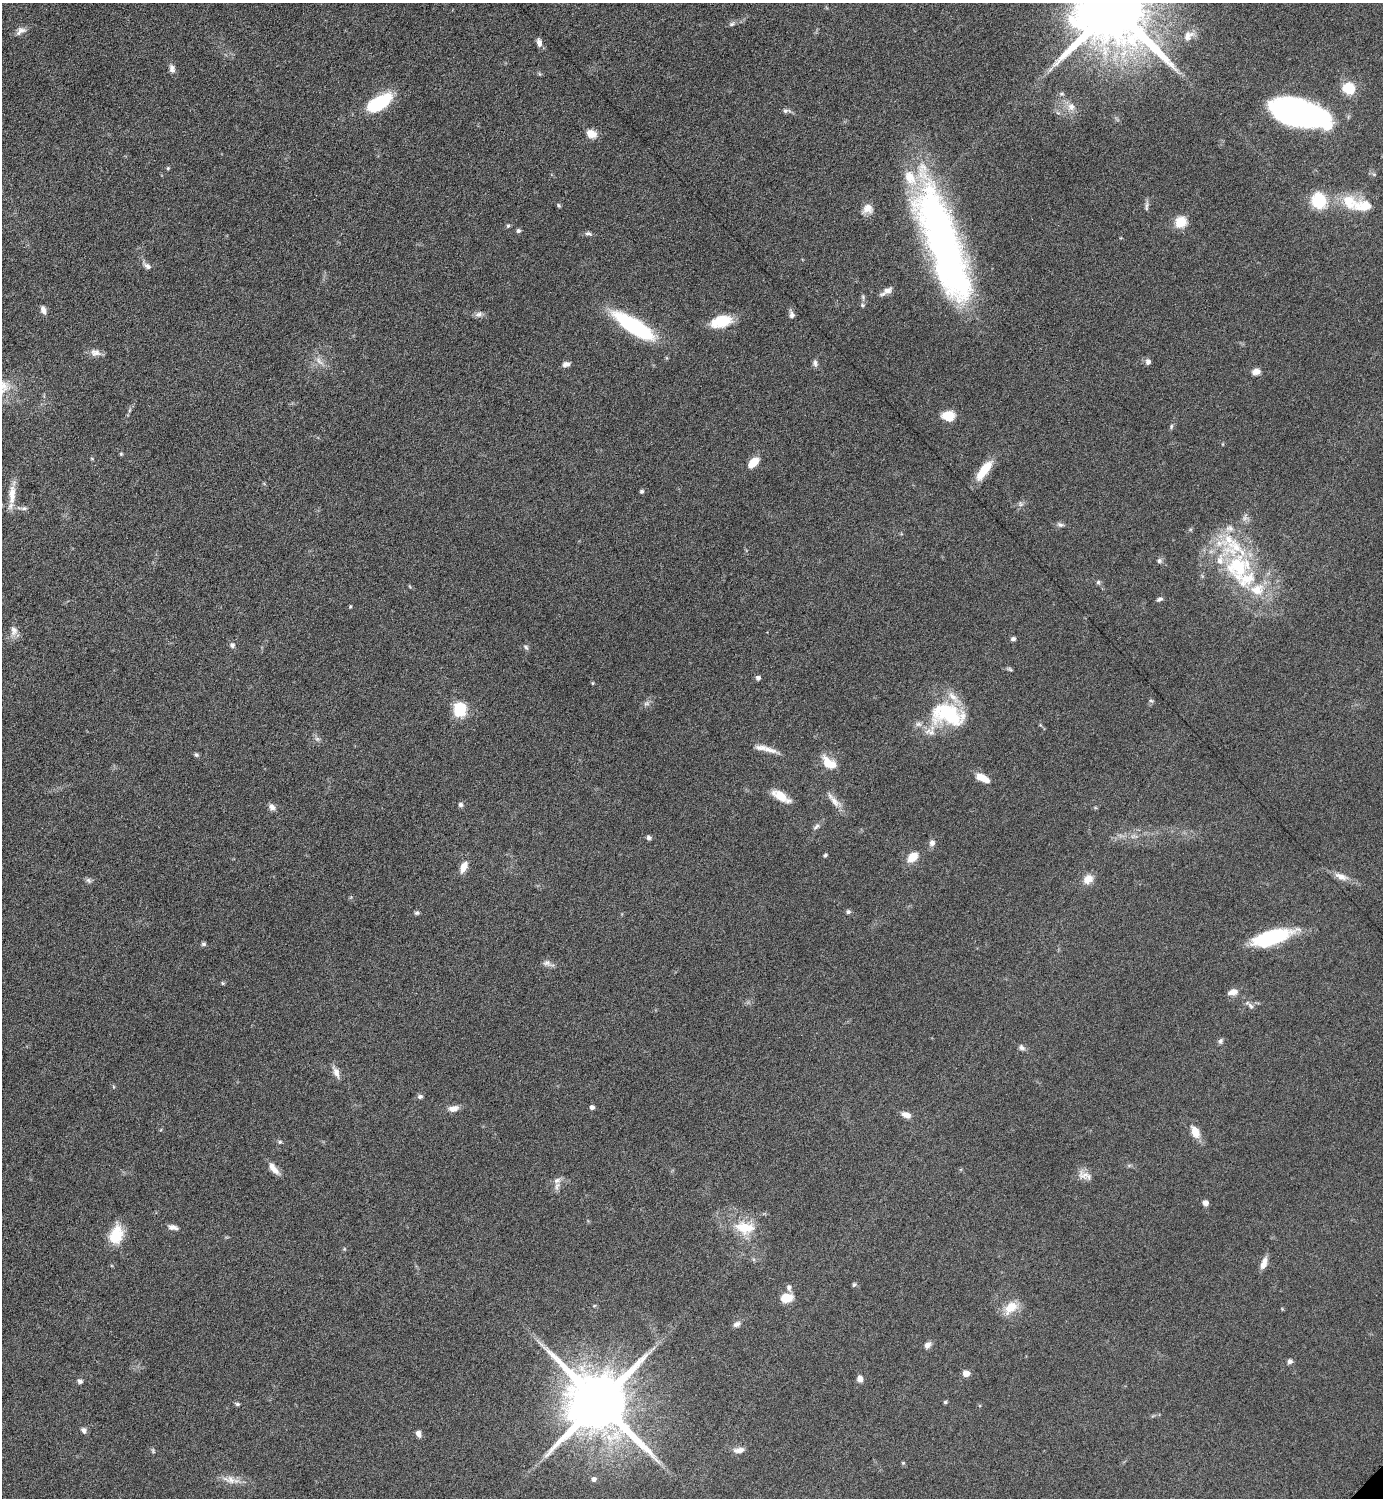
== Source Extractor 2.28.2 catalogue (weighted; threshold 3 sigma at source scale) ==
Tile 11 of 4 x 4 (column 3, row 3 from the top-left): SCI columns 3072-4452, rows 1504-2999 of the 6002 x 6002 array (HDU 1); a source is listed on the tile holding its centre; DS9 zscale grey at full resolution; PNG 1385 x 1500 px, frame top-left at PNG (2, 3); no overlay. Shown black and unused: <1% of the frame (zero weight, under 6 of 12 exposures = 1% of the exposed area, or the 3 px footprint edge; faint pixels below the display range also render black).
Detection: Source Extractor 2.28.2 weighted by HDU 2 'WHT'; one run over the whole footprint, this tile lists its part. Background 0.0871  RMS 0.0038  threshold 0.0156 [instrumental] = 3 sigma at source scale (4.09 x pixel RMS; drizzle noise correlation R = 1.36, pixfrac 0.8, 0.05/0.05 arcsec/px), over >= 5 px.
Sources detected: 139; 1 too faint to see at this stretch — not listed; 13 inside a brighter listed object's ellipse — not listed separately; the other 125 listed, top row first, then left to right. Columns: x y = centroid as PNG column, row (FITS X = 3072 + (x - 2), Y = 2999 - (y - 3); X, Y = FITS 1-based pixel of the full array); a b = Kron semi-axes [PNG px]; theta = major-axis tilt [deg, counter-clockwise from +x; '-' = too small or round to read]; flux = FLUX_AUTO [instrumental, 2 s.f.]
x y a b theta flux
1113 7 20 17 -40 6100
732 24 9 5 27 0.82
21 31 15 8 36 2
1188 36 16 10 51 2.9
539 43 10 6 -79 1.7
172 69 11 7 -80 1.5
1349 88 11 10 - 11
379 103 30 13 31 19
1071 107 11 10 - 2.7
785 111 7 5 13 0.83
1300 113 49 20 -15 110
591 134 11 9 -23 3.8
168 168 5 4 - 0.42
1319 201 13 11 -78 18
558 205 5 4 - 0.56
1147 206 15 4 88 1
1363 206 31 16 -1 9.2
868 209 13 12 - 3
1181 222 6 5 - 27
508 226 6 4 68 0.54
518 231 5 5 - 0.74
588 233 10 6 -7 1
943 243 121 30 -72 180
147 266 12 6 -30 1.5
887 290 14 7 27 2.1
863 297 6 5 - 0.63
862 305 6 5 - 0.63
43 310 10 6 -71 1.7
479 314 10 7 4 1.4
792 315 11 6 -77 1.4
721 321 24 13 15 10
634 326 34 11 -33 51
95 352 15 9 -8 2.3
319 361 16 6 -45 2.1
1148 362 7 6 - 1.2
815 363 10 6 -81 1.1
566 364 8 6 17 1.6
1256 372 10 8 9 2
948 416 13 10 2 6.4
1171 426 7 5 72 0.62
121 454 4 4 - 0.42
753 462 11 7 42 6
984 470 20 8 53 11
642 491 5 4 - 0.66
12 494 29 9 87 5.2
24 508 8 5 9 0.89
1060 525 10 5 -15 0.98
1159 561 7 6 - 0.88
1238 566 48 35 -58 41
1098 582 6 5 - 0.68
1159 599 8 4 18 0.87
350 607 4 3 - 0.38
14 631 14 9 89 2.4
1013 639 5 5 - 0.91
232 645 6 5 - 1.1
526 647 8 5 -54 0.71
758 678 5 4 - 1.2
593 683 4 4 - 0.38
1151 701 7 5 -28 0.6
647 703 9 6 7 1
460 709 14 12 87 12
948 715 43 25 -15 28
770 750 24 7 -15 3.1
196 755 6 5 - 0.68
827 763 21 10 -66 5.2
983 778 16 7 -28 4.9
781 796 24 9 -31 5.6
835 802 20 8 -45 3.3
460 805 6 6 - 0.88
272 807 10 7 -56 1.5
816 827 10 5 38 1.1
649 838 6 5 - 0.88
932 843 9 8 - 1.5
825 855 5 4 - 0.51
912 857 12 8 46 5.4
463 867 12 7 66 3.8
1341 876 18 8 -21 3.1
1088 879 14 11 33 3.3
88 880 8 6 -45 0.88
848 912 6 6 - 0.77
417 913 6 5 - 0.68
1271 937 41 14 17 28
204 944 7 5 1 0.68
547 963 11 8 -17 1.6
223 983 5 4 - 0.54
1233 992 14 8 17 2.2
1249 1005 17 5 -44 1.4
1220 1041 7 6 - 0.87
1021 1048 9 6 -25 1.2
336 1072 15 8 -69 2.3
420 1097 7 6 - 0.88
592 1107 5 4 - 1.3
453 1108 14 8 12 2.4
906 1115 10 6 -20 2.8
1195 1131 15 9 -68 4.4
280 1142 6 5 - 0.55
274 1168 18 7 -52 2.9
1084 1175 16 11 -11 2.9
557 1186 11 5 72 1.5
1205 1203 6 5 - 2
173 1227 13 6 -10 1.7
745 1228 26 15 -8 10
116 1235 24 15 74 8.9
1264 1263 14 6 72 3
854 1285 6 5 - 0.57
789 1287 9 6 -75 1.1
786 1298 8 7 - 10
594 1306 6 3 19 0.38
1011 1308 20 12 44 6.1
737 1324 9 6 29 1.5
541 1344 14 2 -49 1.2
927 1345 10 7 46 1.5
1290 1361 6 5 - 1.2
966 1373 5 5 - 5.3
860 1379 6 5 - 2.4
80 1381 7 5 -3 0.86
599 1402 17 15 -42 3900
945 1402 4 4 - 0.55
237 1404 7 4 -20 0.64
84 1430 7 6 - 1.3
418 1434 7 6 - 1.6
739 1450 14 7 7 2.2
903 1463 5 4 - 0.39
594 1479 7 6 - 1.1
230 1480 23 10 -15 3.7
Isophote crosses this tile's border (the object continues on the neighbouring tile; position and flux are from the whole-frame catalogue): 1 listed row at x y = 1113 7